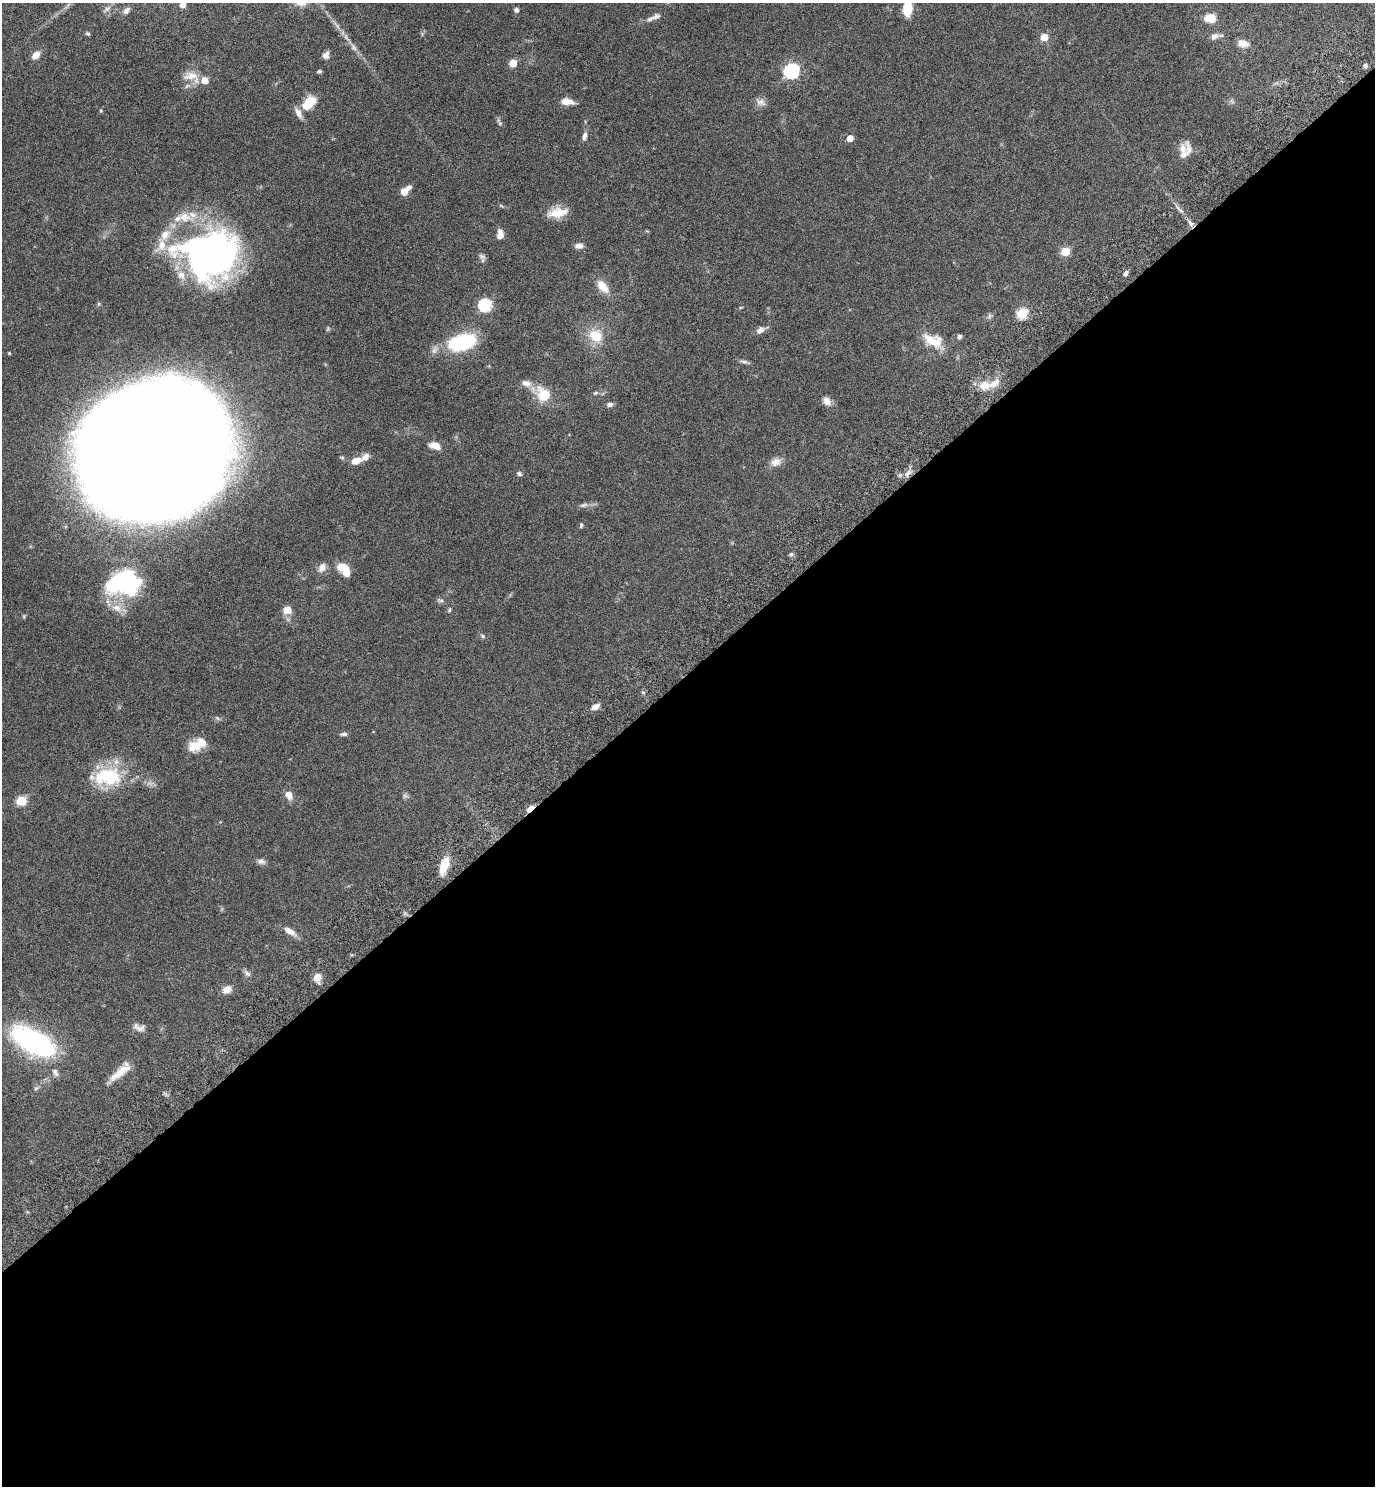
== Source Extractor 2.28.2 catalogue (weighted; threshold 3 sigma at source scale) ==
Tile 15 of 4 x 4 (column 3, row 4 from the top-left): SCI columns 2938-4310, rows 51-1534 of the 6015 x 6033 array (HDU 1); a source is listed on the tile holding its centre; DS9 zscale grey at full resolution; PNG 1377 x 1488 px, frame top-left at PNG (2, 3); no overlay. Shown black and unused: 55% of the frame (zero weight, under 6 of 11 exposures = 3% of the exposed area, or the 3 px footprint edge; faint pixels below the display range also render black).
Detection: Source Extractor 2.28.2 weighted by HDU 2 'WHT'; one run over the whole footprint, this tile lists its part. Background 0.0415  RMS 0.0035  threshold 0.0142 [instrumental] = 3 sigma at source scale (4.09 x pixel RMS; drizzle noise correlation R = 1.36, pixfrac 0.8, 0.05/0.05 arcsec/px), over >= 5 px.
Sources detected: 106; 2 inside a brighter object's white glare — not listed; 11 inside a brighter listed object's ellipse — not listed separately; the other 93 listed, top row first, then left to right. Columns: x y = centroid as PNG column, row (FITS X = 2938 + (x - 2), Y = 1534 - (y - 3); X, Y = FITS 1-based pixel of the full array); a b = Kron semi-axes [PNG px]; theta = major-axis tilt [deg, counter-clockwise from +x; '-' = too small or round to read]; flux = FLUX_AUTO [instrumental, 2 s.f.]
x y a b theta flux
182 5 5 4 - 2.2
107 8 11 5 40 1.1
908 8 16 9 88 6.9
516 10 4 4 - 1
126 11 11 6 48 1.2
656 16 11 7 26 1.1
1210 18 13 10 -3 3.5
88 34 6 4 -17 0.44
1214 36 12 7 27 1.6
1044 37 5 5 - 5.3
1243 43 12 8 -12 2.4
354 47 13 5 -58 1.3
36 55 10 7 41 2.2
326 55 9 8 - 1.3
513 63 5 5 - 6.2
1365 65 5 5 - 0.7
319 71 5 4 - 0.47
791 71 7 6 - 58
191 76 23 10 7 3.8
205 80 6 5 - 4.4
310 101 11 10 - 5.4
567 101 14 6 -8 2.9
761 102 14 9 -19 1.7
101 110 5 4 - 0.35
298 113 15 7 -63 1.9
500 123 5 4 - 0.41
584 136 11 5 78 1.2
850 138 5 4 - 3.5
1183 149 17 11 63 2.9
405 191 11 6 44 3.3
1179 209 17 2 -45 1
557 213 26 11 10 5
185 217 17 13 -12 4.5
1190 223 10 6 -51 1.3
500 234 10 6 87 2.7
579 246 10 6 3 1.3
1065 251 5 5 - 11
211 254 53 43 5 120
482 256 11 6 -22 0.91
1126 273 6 5 - 0.85
602 286 19 10 -50 4.1
485 305 6 6 - 36
1022 313 6 5 - 19
989 316 7 4 88 0.59
760 330 10 8 31 1.6
596 336 17 14 -42 6.9
960 336 5 5 - 0.76
933 340 25 13 -22 6.3
463 342 25 13 14 28
9 353 3 3 - 0.29
744 362 11 5 -8 0.83
526 383 16 8 -14 2.1
985 385 19 12 1 4.2
595 393 7 5 27 0.54
543 395 20 15 -56 7.3
827 401 12 9 -50 1.8
610 404 8 5 11 0.97
435 445 13 8 -15 2.9
152 450 104 98 47 1400
356 461 12 7 18 3
776 462 14 10 22 2.2
908 473 11 6 45 1.5
519 474 7 5 -33 0.63
584 505 12 5 14 1
581 525 7 4 89 0.49
791 554 6 5 - 0.56
322 568 11 9 60 1.9
346 572 10 7 -89 3.8
126 582 26 18 7 49
441 600 7 4 0 0.58
117 608 14 10 -26 3.3
287 610 12 11 - 2.4
449 610 6 4 89 0.37
482 636 6 5 - 0.52
595 707 9 6 28 1.8
344 734 8 5 5 0.76
194 746 17 15 11 4.5
108 777 35 21 0 18
289 795 11 8 -61 2.2
405 796 6 6 - 0.68
21 801 6 5 - 13
530 809 7 4 40 7.4
261 862 12 7 -4 1.1
444 866 19 8 72 5.8
290 931 17 7 -31 2.5
247 973 10 5 -51 0.99
317 977 9 8 - 2.6
227 989 10 8 31 2.3
139 1028 17 8 -20 1.7
33 1041 45 20 -27 51
55 1072 12 6 -61 1.2
121 1072 31 9 40 4.8
36 1088 6 4 43 0.52
Overlapping masked pixels (flux is a lower limit): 1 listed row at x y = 530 809
Isophote crosses this tile's border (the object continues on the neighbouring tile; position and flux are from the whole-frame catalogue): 4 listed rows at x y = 182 5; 908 8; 152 450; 33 1041